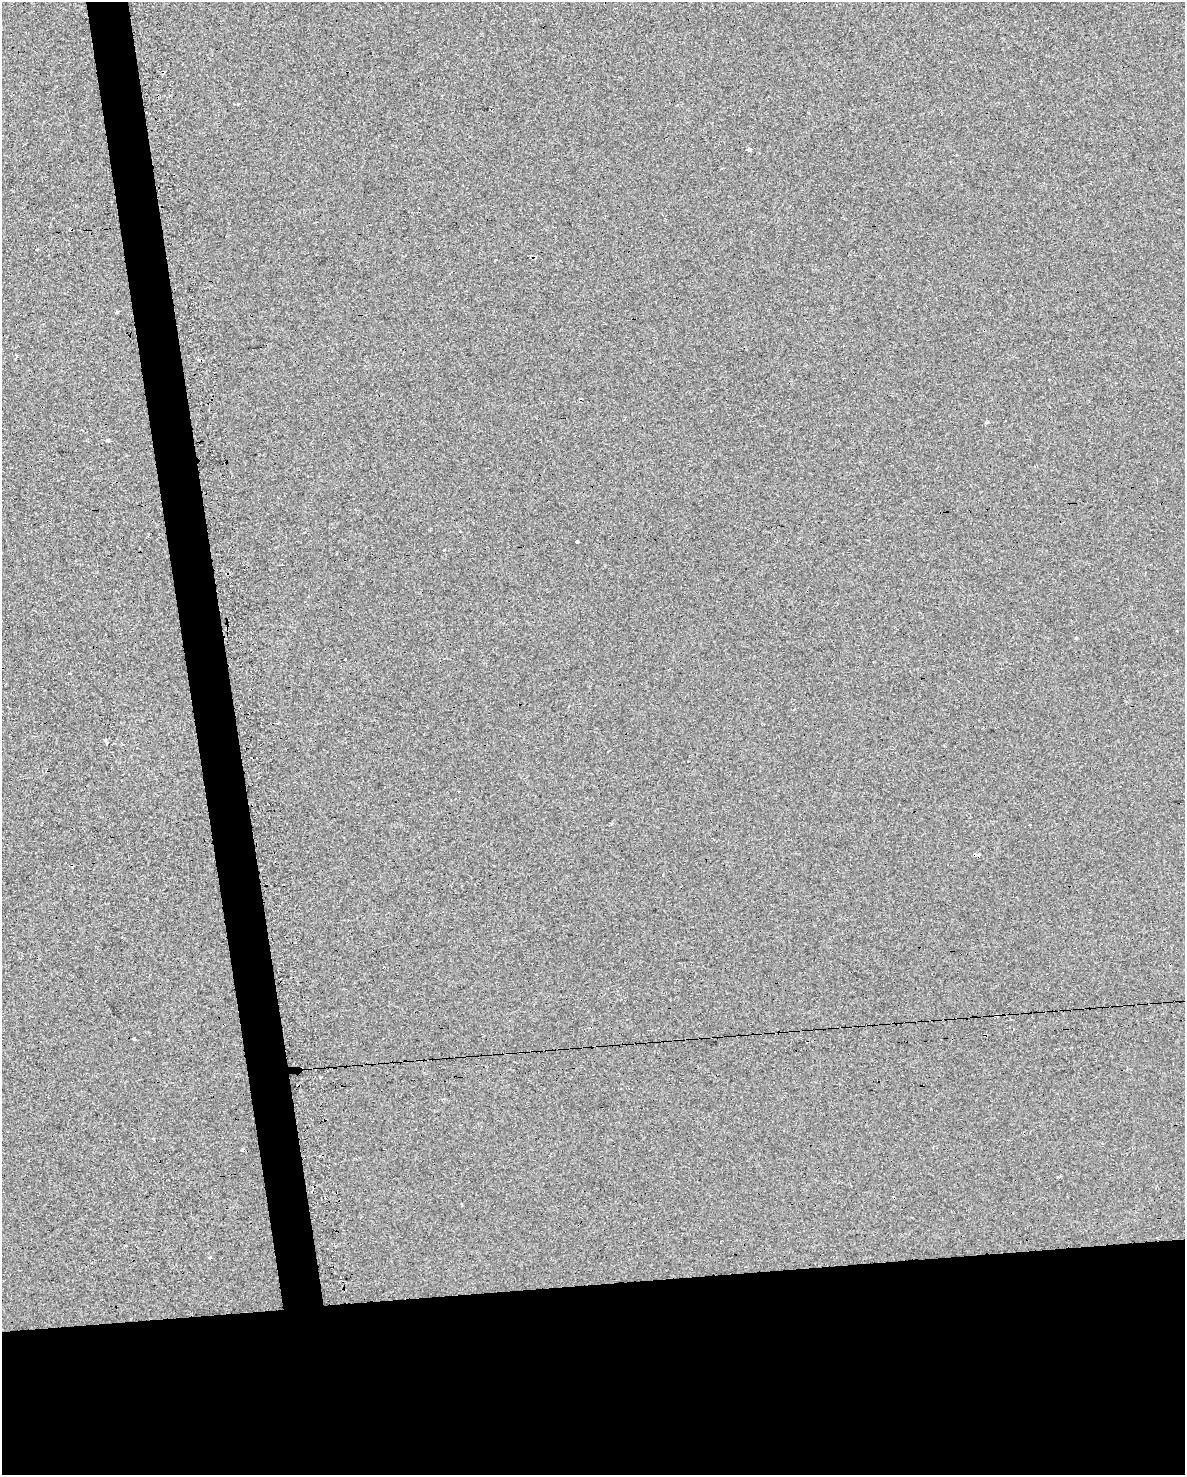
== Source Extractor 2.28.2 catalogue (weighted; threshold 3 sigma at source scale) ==
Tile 11 of 4 x 3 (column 3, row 3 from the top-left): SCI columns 2368-3550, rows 98-1570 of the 4772 x 4534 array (HDU 1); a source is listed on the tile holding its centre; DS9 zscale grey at full resolution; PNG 1187 x 1477 px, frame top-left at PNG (2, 2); no overlay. Shown black and unused: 16% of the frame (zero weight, under 2 of 3 exposures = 3% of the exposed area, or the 3 px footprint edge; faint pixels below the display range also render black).
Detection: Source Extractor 2.28.2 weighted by HDU 2 'WHT'; one run over the whole footprint, this tile lists its part. Background 0.00241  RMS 0.012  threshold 0.054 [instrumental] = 3 sigma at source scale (4.5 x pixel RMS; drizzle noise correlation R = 1.50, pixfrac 1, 0.0396/0.0396 arcsec/px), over >= 5 px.
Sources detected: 28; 7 cosmic-ray / hot-pixel residue — not listed; the other 21 listed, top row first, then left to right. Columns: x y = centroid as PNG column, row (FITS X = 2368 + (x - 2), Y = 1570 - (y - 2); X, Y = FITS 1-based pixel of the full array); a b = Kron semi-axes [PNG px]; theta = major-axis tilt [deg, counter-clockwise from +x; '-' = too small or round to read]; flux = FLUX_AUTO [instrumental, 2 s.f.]
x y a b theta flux
238 104 3 2 - 1.3
750 149 4 3 - 18
496 260 3 2 - 1.8
116 312 3 3 - 9.6
16 355 4 3 - 1.9
987 422 4 4 - 1.8
108 440 3 3 - 8.4
577 542 4 3 - 9.8
1075 638 3 3 - 8.5
345 660 3 3 - 4.5
69 673 3 3 - 1.1
107 743 3 2 - 2.7
1030 825 3 2 - 2.4
976 854 5 3 - 9.4
663 875 3 2 - 0.95
997 1015 4 3 - 4.4
985 1035 3 3 - 1.9
134 1039 3 3 - 3.6
242 1149 3 3 - 8.2
894 1198 3 3 - 1.5
210 1257 5 4 - 1.7
Overlapping masked pixels (flux is a lower limit): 4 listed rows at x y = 976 854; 997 1015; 985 1035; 894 1198